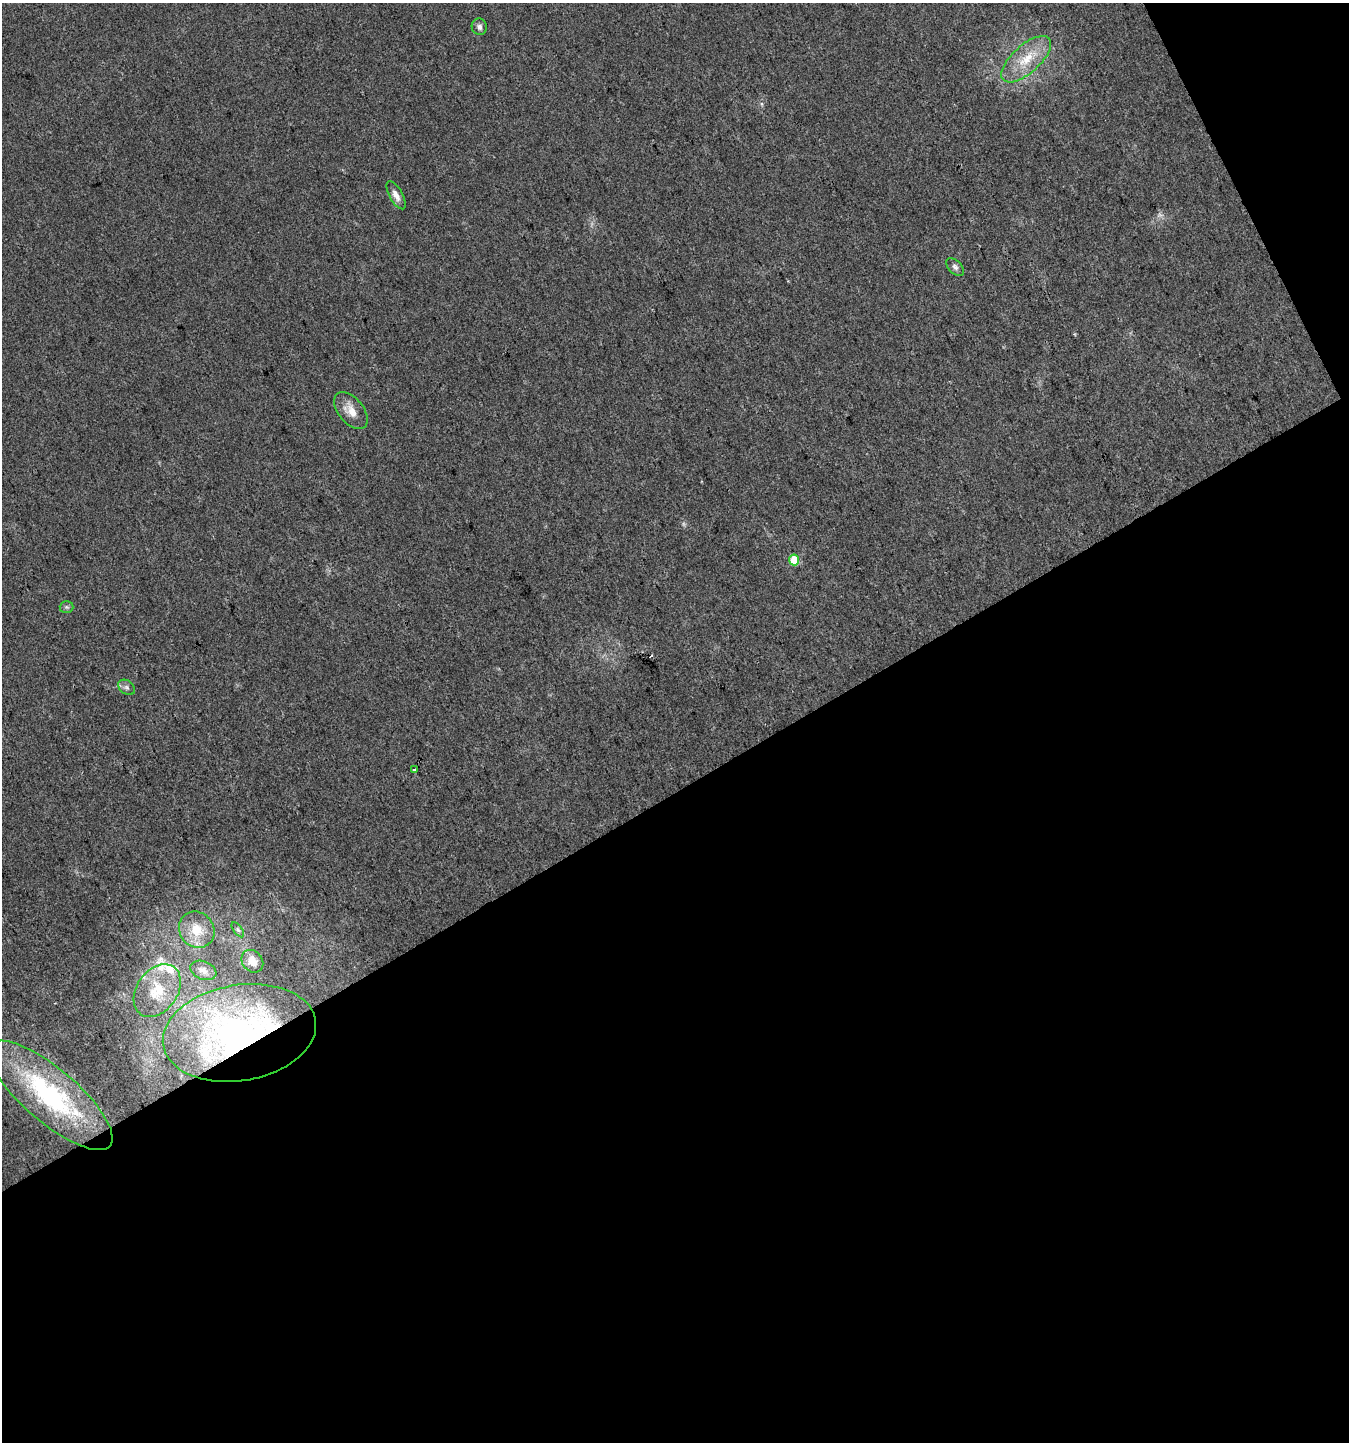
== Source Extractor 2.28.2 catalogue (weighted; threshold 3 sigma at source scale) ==
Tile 4 of 2 x 2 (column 2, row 2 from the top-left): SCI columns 1408-2754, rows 3-1442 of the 2831 x 2882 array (HDU 1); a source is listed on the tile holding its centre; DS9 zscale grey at full resolution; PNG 1351 x 1444 px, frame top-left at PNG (2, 3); each listed source drawn as its Kron ellipse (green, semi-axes under 4 px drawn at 4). Shown black and unused: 47% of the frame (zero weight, under 3 of 4 exposures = <1% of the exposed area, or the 3 px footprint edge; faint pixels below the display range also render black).
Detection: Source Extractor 2.28.2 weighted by HDU 2 'WHT'; one run over the whole footprint, this tile lists its part. Background 0.0214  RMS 0.0045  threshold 0.0202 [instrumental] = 3 sigma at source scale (4.5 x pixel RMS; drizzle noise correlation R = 1.50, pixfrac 1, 0.0396/0.0396 arcsec/px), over >= 5 px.
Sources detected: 21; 1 too faint to see at this stretch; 1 cosmic-ray / hot-pixel residue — neither listed nor drawn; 3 inside a brighter listed object's ellipse — not listed separately; the other 16 listed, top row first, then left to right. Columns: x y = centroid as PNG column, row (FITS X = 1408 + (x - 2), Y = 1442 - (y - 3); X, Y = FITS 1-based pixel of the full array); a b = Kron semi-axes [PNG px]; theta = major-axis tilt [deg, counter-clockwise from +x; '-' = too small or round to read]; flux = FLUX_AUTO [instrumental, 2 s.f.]
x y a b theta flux
479 27 8 7 - 1.5
1026 59 31 14 42 14
396 195 15 6 -61 3.2
955 267 11 6 -45 1.6
351 411 22 12 -51 6.5
794 560 5 5 - 18
66 607 7 6 - 0.96
127 687 9 6 -39 1.4
415 769 3 3 - 2.2
197 930 19 17 -49 11
238 930 9 4 -54 0.96
252 961 12 10 -51 5
203 970 13 9 -22 2.7
157 991 29 20 55 16
239 1033 77 48 10 140
51 1095 78 26 -41 74
Overlapping masked pixels (flux is a lower limit): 1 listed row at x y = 239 1033